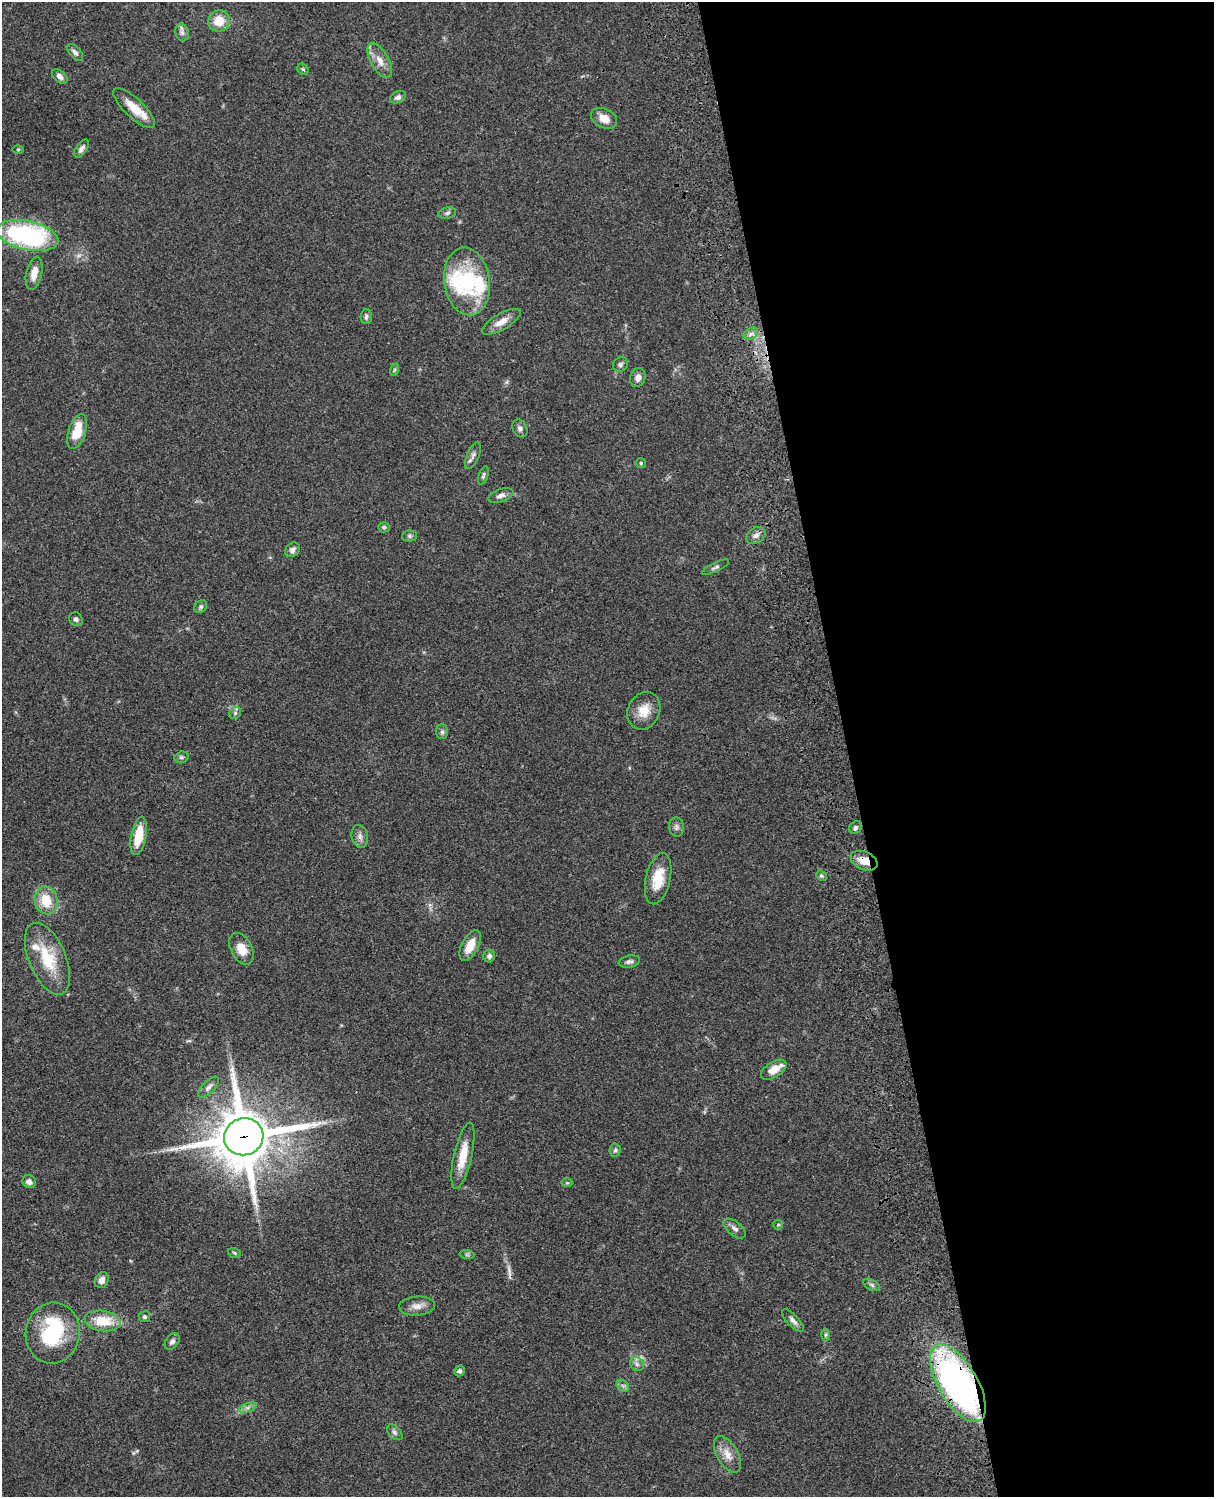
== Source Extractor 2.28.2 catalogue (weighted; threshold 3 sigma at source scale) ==
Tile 8 of 4 x 3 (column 4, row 2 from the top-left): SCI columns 3759-4970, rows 1773-3267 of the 5089 x 4928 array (HDU 1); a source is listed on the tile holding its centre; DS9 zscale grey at full resolution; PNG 1216 x 1499 px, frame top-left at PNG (2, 2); each listed source drawn as its Kron ellipse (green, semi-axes under 4 px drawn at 4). Shown black and unused: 30% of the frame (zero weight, under 3 of 4 exposures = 6% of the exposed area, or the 3 px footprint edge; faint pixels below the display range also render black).
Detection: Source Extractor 2.28.2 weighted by HDU 2 'WHT'; one run over the whole footprint, this tile lists its part. Background 0.0756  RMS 0.0057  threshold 0.0259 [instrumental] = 3 sigma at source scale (4.5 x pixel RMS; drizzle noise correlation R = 1.50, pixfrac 1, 0.05/0.05 arcsec/px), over >= 5 px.
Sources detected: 84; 1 too faint to see at this stretch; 1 inside a brighter object's white glare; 1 cosmic-ray / hot-pixel residue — neither listed nor drawn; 3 inside a brighter listed object's ellipse — not listed separately; the other 78 listed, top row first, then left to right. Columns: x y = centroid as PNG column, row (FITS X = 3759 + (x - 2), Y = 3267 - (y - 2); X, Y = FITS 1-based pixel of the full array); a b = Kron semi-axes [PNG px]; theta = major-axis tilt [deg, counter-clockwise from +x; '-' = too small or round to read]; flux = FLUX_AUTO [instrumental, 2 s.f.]
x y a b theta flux
219 21 11 10 - 10
182 32 9 6 -76 1.9
75 52 10 5 -50 1.9
380 61 19 9 -61 6.2
303 69 6 5 - 0.94
60 76 9 5 -39 2.3
398 97 8 5 26 2
134 108 27 9 -43 12
604 118 14 9 -27 6.3
18 149 6 4 1 0.61
81 149 10 5 56 2.2
447 213 9 5 11 1.5
28 235 31 14 -12 92
34 273 17 7 78 6.1
467 281 34 23 -81 41
366 316 7 5 87 1.4
501 322 22 8 30 5.8
751 334 8 5 31 1.9
620 364 8 7 - 1.5
394 370 6 4 71 0.8
638 377 10 7 73 3.1
520 428 9 7 -62 1.8
77 431 18 8 73 13
473 455 14 6 68 2.3
641 463 5 5 - 0.86
483 475 9 4 73 1.1
501 495 13 6 19 2.6
384 527 6 5 - 1
756 535 10 7 32 2.6
409 536 7 5 0 1.2
292 550 8 6 41 1.9
715 567 15 4 26 1.6
201 607 7 5 45 1.1
76 619 7 6 - 1.5
644 711 19 16 64 9.4
235 713 6 5 - 1.1
442 732 7 6 - 1.3
181 757 7 5 19 1.2
676 827 10 7 -83 1.9
855 828 7 5 46 1.4
139 836 19 7 79 14
360 836 11 8 -77 2.7
864 861 14 9 -23 7.5
821 876 5 4 - 1
658 879 26 12 77 13
46 900 14 11 -76 14
470 946 17 8 63 8.2
242 949 17 10 -63 7.9
489 956 6 6 - 1.6
47 959 38 18 -67 24
629 961 11 6 11 1.7
774 1070 14 7 32 7.4
209 1087 13 6 47 2.4
244 1137 20 18 18 3800
615 1150 7 5 84 1.2
463 1156 34 9 77 12
29 1182 7 6 - 2.4
567 1183 6 4 -1 0.66
778 1225 5 4 - 0.67
735 1229 13 7 -39 2.4
234 1253 6 4 -22 0.86
467 1255 7 4 -1 0.99
102 1280 8 6 65 3.3
872 1285 9 5 -28 1.4
417 1306 18 9 4 4.6
144 1317 5 5 - 1.1
793 1320 14 5 -46 2.5
103 1321 18 10 -9 15
53 1333 30 27 83 42
825 1335 6 4 89 1
172 1341 9 6 54 1.9
637 1364 7 6 - 1.6
459 1371 6 5 - 1.6
958 1383 43 19 -60 220
623 1386 7 5 -45 1.4
248 1408 9 4 19 1.7
395 1432 9 5 -45 1.6
728 1454 20 10 -60 6.6
Overlapping masked pixels (flux is a lower limit): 3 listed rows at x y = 864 861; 244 1137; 958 1383